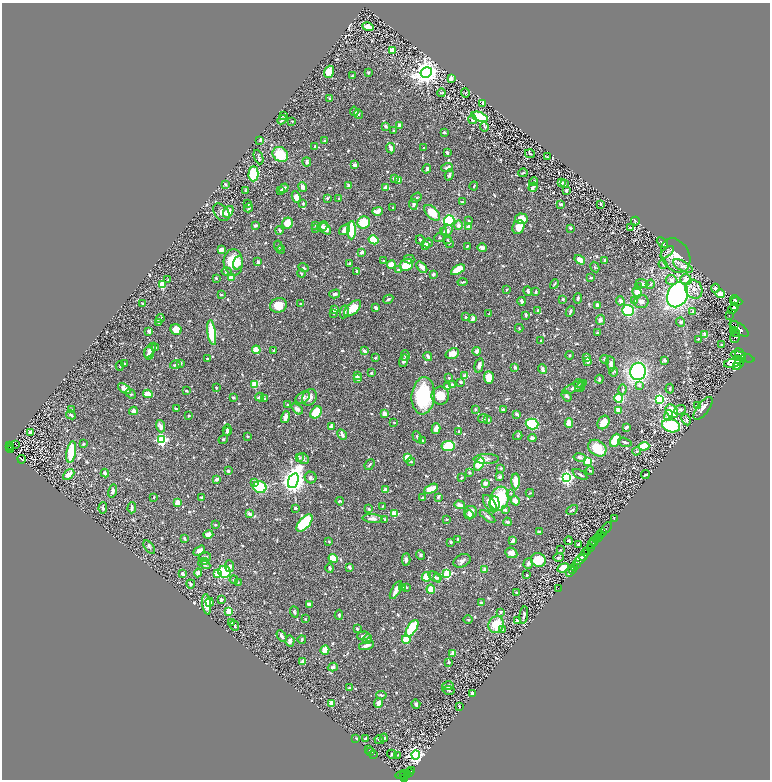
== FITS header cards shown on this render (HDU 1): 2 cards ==
NAXIS1  =                 1536
NAXIS2  =                 1555

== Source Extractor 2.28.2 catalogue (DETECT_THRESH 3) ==
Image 1536 x 1555 px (HDU 1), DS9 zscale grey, zoomed out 1/2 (1 PNG px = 2 x 2 image px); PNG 772 x 782 px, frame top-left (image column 1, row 1554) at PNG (2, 3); each listed source drawn as its Kron ellipse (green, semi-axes under 4 px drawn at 4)
Background 0.451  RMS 0.01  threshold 0.0301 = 3 sigma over >= 5 px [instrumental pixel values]
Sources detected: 855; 35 cannot appear on this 1/2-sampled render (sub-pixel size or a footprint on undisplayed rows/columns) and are neither listed nor drawn; of the other 820, the 500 brightest by FLUX_AUTO listed and drawn (320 fainter detections omitted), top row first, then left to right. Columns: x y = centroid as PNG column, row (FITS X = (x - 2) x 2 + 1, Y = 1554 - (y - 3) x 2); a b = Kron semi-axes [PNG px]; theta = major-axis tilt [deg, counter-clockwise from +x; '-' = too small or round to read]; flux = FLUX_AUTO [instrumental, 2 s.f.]
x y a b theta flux
368 27 6 3 -12 22
392 51 3 2 - 49
329 72 6 5 - 23
368 72 3 2 - 2.4
426 73 6 5 - 2000
353 76 2 2 - 2.1
451 78 4 3 - 9.4
441 93 4 2 - 2
465 93 5 3 - 2.2
330 99 3 3 - 5.4
483 103 3 2 - 7.9
354 111 5 4 - 3.2
359 114 4 4 - 3.5
284 115 3 3 - 2.6
480 117 8 4 -21 99
282 120 5 2 - 9.4
472 120 4 4 - 4.8
292 121 2 2 - 2.1
400 125 4 3 - 6.7
385 126 3 2 - 7.5
484 127 5 2 - 2.6
393 131 3 2 - 2.4
444 132 3 2 - 3.9
260 140 3 2 - 3.3
324 141 3 3 - 2.4
315 147 3 2 - 3.5
391 148 5 3 - 13
424 148 2 2 - 1.8
447 153 3 2 - 5.4
280 154 8 7 - 65
530 154 5 3 - 2
258 157 7 3 -69 4.2
547 157 2 2 - 1.9
307 162 4 4 - 5
355 165 3 3 - 11
447 167 6 3 21 5.9
427 169 4 4 - 3.9
523 173 5 2 - 2.1
253 174 7 5 89 88
449 175 6 4 71 3.5
394 178 4 3 - 3.8
399 180 4 3 - 14
534 181 4 2 - 5.1
562 183 3 3 - 5.3
565 184 3 3 - 1.9
225 185 3 2 - 1.9
348 186 3 3 - 6.5
474 186 4 2 - 2.1
303 187 5 3 - 9.7
533 187 5 3 - 8.7
284 188 5 2 - 6.4
386 188 4 3 - 13
280 190 2 2 - 2
566 190 3 2 - 7.5
246 191 4 3 - 2
296 197 6 4 -66 17
327 198 4 3 - 4.5
416 198 6 2 37 2
339 199 3 2 - 4.1
462 202 2 2 - 2.6
248 204 3 3 - 2
303 204 3 3 - 1.9
413 204 5 3 - 5
561 204 3 2 - 4.7
601 204 3 2 - 1.9
249 208 5 3 - 2.7
392 208 2 2 - 1.8
378 211 5 3 - 16
221 212 10 6 -50 9.5
228 212 6 4 52 18
432 213 10 5 -44 42
522 219 6 5 - 33
449 220 5 5 - 140
469 221 3 3 - 3.6
635 221 4 3 - 3.1
287 223 5 5 - 30
364 223 6 6 - 67
255 225 3 3 - 4.8
316 225 4 3 - 2.4
458 225 4 4 - 8.5
322 226 6 4 46 4.3
468 226 4 3 - 4.7
518 227 7 5 64 22
570 228 3 3 - 2.7
631 228 3 3 - 6
316 229 4 3 - 2.1
325 229 6 4 -50 17
279 230 4 3 - 4.5
345 230 6 4 37 14
352 230 9 4 89 95
447 231 6 4 43 9
444 232 4 3 - 2.1
439 237 5 3 - 2
374 240 5 4 - 66
420 240 5 3 - 4.6
447 240 3 3 - 1.9
662 242 6 3 -43 5.5
427 243 5 4 - 5.9
449 243 6 4 -57 4.4
425 245 3 3 - 13
278 246 5 3 - 2.2
467 246 4 2 - 2.7
482 248 5 4 - 7
281 249 4 3 - 2.2
221 250 4 2 - 17
362 252 4 3 - 5.9
667 252 8 4 43 4.7
676 255 18 13 -61 33
409 259 5 3 - 3.9
580 260 6 4 -33 15
604 260 2 2 - 3.7
383 261 2 2 - 2.2
233 262 13 9 -88 56
258 262 4 3 - 5.7
238 263 7 4 72 17
349 263 3 3 - 2.3
663 264 4 3 - 2.1
391 265 4 4 - 31
406 265 7 5 33 62
683 266 11 4 -29 7.2
422 267 6 4 -50 10
595 267 5 3 - 2.3
303 268 5 3 - 3.3
398 270 4 3 - 3.9
458 270 7 4 31 44
357 271 4 3 - 5.9
227 272 5 3 - 3.9
301 274 4 2 - 2
433 274 3 3 - 6.2
231 277 3 3 - 25
216 278 2 2 - 2.6
591 278 3 2 - 3.5
168 280 4 3 - 2.8
671 280 6 5 - 5.4
686 280 6 5 - 15
463 282 5 2 - 2.8
554 284 5 2 - 1.8
642 284 6 3 -21 6
650 284 5 3 - 2
162 285 4 3 - 54
639 287 4 3 - 2.2
715 288 4 4 - 6.5
694 289 10 8 -62 16
506 290 4 3 - 2
528 291 4 3 - 4.8
536 292 3 2 - 3
637 292 5 4 - 20
335 294 5 3 - 6.1
720 294 5 3 - 24
221 295 3 2 - 2.5
678 295 13 10 65 520
578 298 5 3 - 4.1
388 299 5 2 - 3
563 299 2 2 - 5.9
735 299 4 2 - 380
635 300 4 3 - 2.1
522 301 4 3 - 8.1
620 301 5 3 - 9.3
641 301 7 6 - 8.3
736 302 6 3 -1 350
142 303 4 3 - 1.9
301 304 3 3 - 2.7
279 305 8 7 - 31
597 306 4 2 - 15
734 307 2 2 - 130
353 308 10 5 42 42
376 308 4 2 - 7
733 309 5 4 - 740
335 310 3 3 - 7.7
628 310 5 5 - 150
537 311 4 2 - 3.1
692 311 4 3 - 2.9
344 312 6 4 78 7.5
570 312 5 3 - 3.8
334 313 3 2 - 1.9
489 314 3 2 - 1.8
526 315 4 2 - 3.4
729 315 2 2 - 44
465 317 3 3 - 2.7
160 318 5 3 - 2.8
473 318 4 3 - 6.7
600 320 5 4 - 6.3
159 322 4 3 - 3.3
681 322 4 4 - 4.1
735 324 2 1 - 43
519 328 4 3 - 2
176 329 6 5 - 29
739 329 11 5 -36 1300
734 330 3 2 - 150
149 331 3 3 - 7
736 332 2 2 - 140
212 333 12 4 -82 92
597 333 3 2 - 4.9
737 334 3 2 - 270
705 335 3 2 - 52
735 336 7 4 70 900
698 339 3 2 - 1.9
541 341 3 2 - 2.3
722 345 4 3 - 2.7
156 347 4 3 - 2
150 350 8 4 57 10
256 350 4 3 - 38
273 351 3 2 - 2
364 351 4 3 - 6.5
477 351 4 3 - 6.6
149 353 6 5 - 10
452 354 7 5 21 21
740 354 6 2 -44 410
569 355 4 3 - 2
405 356 5 4 - 3.1
428 357 4 3 - 7.5
586 357 3 3 - 6
743 357 12 4 -16 790
207 358 3 3 - 2.1
375 358 3 2 - 3.7
739 359 4 3 - 410
605 360 4 3 - 5.5
665 360 3 2 - 5.7
404 361 6 4 74 7.3
588 362 3 3 - 7
180 363 4 3 - 3.7
733 363 9 4 13 65
739 363 9 4 54 980
124 364 4 3 - 3
611 364 7 4 -82 7.1
175 365 5 3 - 3.7
479 365 7 4 77 8.1
120 366 4 3 - 2.1
515 367 4 3 - 5.8
737 367 3 2 - 160
542 369 5 3 - 7.3
638 371 9 8 - 310
614 372 5 2 - 2.2
371 373 3 3 - 2.4
357 375 3 3 - 9.1
465 376 4 3 - 16
357 378 4 3 - 13
449 378 2 2 - 5
489 378 6 5 - 25
599 379 4 3 - 4.5
461 382 3 2 - 3
578 383 4 3 - 3.6
255 384 4 3 - 38
452 385 3 3 - 6
639 385 3 3 - 5.2
447 387 4 3 - 18
574 387 13 4 24 9
580 387 5 3 - 3.7
216 388 3 2 - 2.9
124 389 7 4 -38 18
623 389 5 3 - 1.9
670 389 5 3 - 2.7
186 391 3 2 - 2.9
131 394 6 4 -40 3.3
148 394 5 4 - 22
423 396 18 11 84 150
440 396 9 8 - 30
567 396 6 4 -53 3.8
233 397 3 2 - 3.3
260 397 4 3 - 7.1
303 397 8 5 34 7.7
309 397 9 7 60 11
619 398 4 3 - 54
265 399 3 3 - 3
660 399 4 4 - 220
287 404 3 2 - 1.9
698 405 3 3 - 2.4
703 408 13 6 53 13
176 409 2 2 - 2.9
297 409 6 4 -40 5.9
72 410 2 2 - 4.5
476 410 4 3 - 2
503 410 4 3 - 4.6
619 410 4 3 - 14
680 410 6 4 24 5.2
133 411 4 4 - 7.1
672 411 7 5 -50 68
316 412 7 5 48 60
384 414 3 3 - 15
517 414 3 2 - 4.3
71 415 5 2 - 3.1
669 415 5 4 - 16
189 416 2 2 - 1.9
285 417 6 3 76 11
483 419 5 4 - 3.4
488 420 3 3 - 6
686 420 6 4 -62 3.5
604 422 7 5 57 28
394 423 2 2 - 2
569 423 5 4 - 31
532 424 6 5 - 150
161 426 6 4 -71 8.9
671 426 9 6 -17 150
331 427 3 2 - 22
626 427 4 2 - 6
436 429 5 3 - 15
227 430 5 2 - 5.6
459 431 3 3 - 2.3
30 432 3 3 - 7.5
227 432 3 3 - 3.2
342 434 6 3 -62 7.1
248 436 3 2 - 2.7
518 436 5 4 - 2.7
417 437 6 3 -60 3.8
532 438 4 3 - 5.9
223 439 5 4 - 3
162 440 4 4 - 240
423 440 3 2 - 2.8
615 440 7 4 64 46
625 442 7 3 -15 3.1
84 444 3 3 - 2.1
16 445 2 1 - 2.9
9 446 2 1 - 4.6
448 446 6 5 - 88
644 446 5 4 - 55
9 448 3 1 - 5.8
597 448 10 7 -35 61
10 450 2 1 - 9.2
637 451 4 4 - 2.7
71 452 11 4 81 71
407 457 3 3 - 55
580 457 6 3 -10 5.4
300 458 4 3 - 1.9
22 459 4 1 - 2
303 459 6 5 - 4.9
486 459 13 5 1 8.3
588 461 3 3 - 120
411 462 4 3 - 2
370 464 6 3 50 2.8
479 464 7 4 59 51
501 468 4 3 - 2.1
228 471 3 2 - 5.4
590 471 4 3 - 2.5
469 472 4 3 - 2.5
105 473 4 3 - 4.3
69 474 6 4 43 21
580 474 8 3 -32 4
645 475 4 2 - 4
499 477 4 3 - 4.7
567 477 4 4 - 370
311 478 6 5 - 5.7
461 478 4 2 - 2.3
217 479 3 2 - 6.2
293 481 8 5 69 1900
516 481 8 4 89 33
254 482 4 3 - 5.6
485 483 3 3 - 8.7
260 487 7 6 - 91
431 489 7 3 25 30
385 490 4 4 - 9.6
113 491 7 4 77 7.2
511 493 3 3 - 1.9
530 493 4 2 - 1.9
154 497 3 2 - 1.9
422 497 3 2 - 2.3
438 497 4 3 - 2.7
201 498 3 3 - 4.5
499 499 12 9 73 98
340 501 4 3 - 3
515 501 5 3 - 18
177 502 3 3 - 19
494 503 7 5 -88 25
490 504 10 5 -57 22
459 505 5 3 - 10
383 506 4 2 - 1.9
103 508 6 3 87 5
132 508 5 2 - 4.9
295 508 3 3 - 3
369 509 3 3 - 3.4
505 510 2 2 - 11
572 510 6 3 30 2.8
471 512 6 6 - 15
249 514 4 3 - 6.1
394 514 3 2 - 44
469 515 4 4 - 7
488 517 9 3 -36 5.2
372 519 10 4 -4 11
384 519 3 2 - 2.2
446 519 3 2 - 2.3
614 519 2 1 - 5
507 522 4 3 - 4
304 523 10 5 48 140
215 525 3 2 - 1.9
607 528 7 1 53 39
539 532 3 2 - 5.4
603 532 3 2 - 210
208 534 5 4 - 11
601 534 2 2 - 100
184 538 4 2 - 2.2
598 538 4 2 - 340
458 539 3 3 - 2.2
597 540 3 2 - 190
329 541 3 3 - 2.1
513 541 4 3 - 8
568 541 4 2 - 4.2
451 542 2 2 - 6.4
594 542 5 2 - 150
579 544 3 3 - 4.5
592 545 4 2 - 130
149 547 8 3 -52 3
590 548 4 3 - 280
560 550 2 2 - 1.8
199 551 6 4 31 11
587 552 3 2 - 140
511 553 6 5 - 12
584 554 7 3 70 240
420 555 4 4 - 3.9
205 557 6 4 15 4.1
559 557 5 3 - 2.4
333 558 4 3 - 36
406 560 6 3 -89 6.8
538 560 7 7 - 35
580 560 6 3 39 760
204 561 4 3 - 2.4
462 561 9 6 24 6.5
528 563 5 4 - 6
204 564 6 4 -26 3.4
576 565 2 2 - 250
230 566 6 4 -83 7.3
349 567 4 3 - 5.2
574 567 2 2 - 140
330 568 5 3 - 3.1
563 568 6 4 22 29
485 569 4 3 - 6.3
572 570 3 2 - 97
224 572 6 6 - 150
198 573 4 4 - 8.7
570 573 3 2 - 140
182 574 3 3 - 10
217 574 4 3 - 29
447 574 3 3 - 150
527 575 2 2 - 1.9
426 577 5 4 - 48
435 577 7 4 -36 4.2
438 578 3 3 - 2.7
234 580 4 3 - 2.6
238 582 4 3 - 2.1
191 584 4 2 - 3.6
403 587 3 3 - 6.3
406 587 3 2 - 2.4
558 588 2 1 - 6.5
431 589 4 4 - 41
396 590 10 3 61 15
516 593 3 2 - 2.5
221 600 4 3 - 4.2
209 602 4 3 - 6.8
481 603 2 2 - 15
207 604 10 4 -83 24
309 605 4 3 - 11
229 611 4 3 - 33
294 612 6 3 -71 3.6
501 612 3 2 - 2.9
339 615 5 3 - 3.2
524 615 8 3 81 5.8
305 619 2 2 - 2.6
468 620 5 3 - 2
517 621 4 2 - 2.4
231 623 3 3 - 3.9
234 625 5 3 - 3.4
496 625 8 7 - 49
412 628 9 4 58 110
357 629 2 2 - 3.3
503 629 3 3 - 2.3
282 636 6 3 -59 6
364 636 7 4 2 5.2
302 639 4 2 - 2
367 639 5 3 - 8.2
406 639 4 3 - 39
290 641 5 4 - 9.5
366 645 8 3 17 11
325 650 5 4 - 35
453 653 4 3 - 11
303 662 3 2 - 18
448 662 3 3 - 3.8
333 667 5 3 - 5.5
448 686 6 4 11 4.8
350 688 3 3 - 5.1
448 690 6 3 -10 2.8
472 693 3 2 - 6.8
381 695 5 3 - 3.2
332 703 3 2 - 43
379 703 5 3 - 14
416 704 5 3 - 6.7
459 706 2 2 - 3.4
384 738 4 3 - 3.2
356 739 4 3 - 2.4
365 739 3 2 - 6.4
379 740 5 3 - 3.3
368 749 3 2 - 26
371 752 2 2 - 27
374 754 2 1 - 77
392 754 5 3 - 5.2
398 755 4 3 - 1.9
416 755 4 4 - 610
411 771 2 1 - 4.2
410 773 2 1 - 39
402 774 7 4 16 180
408 775 2 2 - 80
403 776 3 2 - 110
404 778 3 2 - 170
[320 fainter detections neither listed nor drawn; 35 sub-pixel or undisplayed-footprint detections neither listed nor drawn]